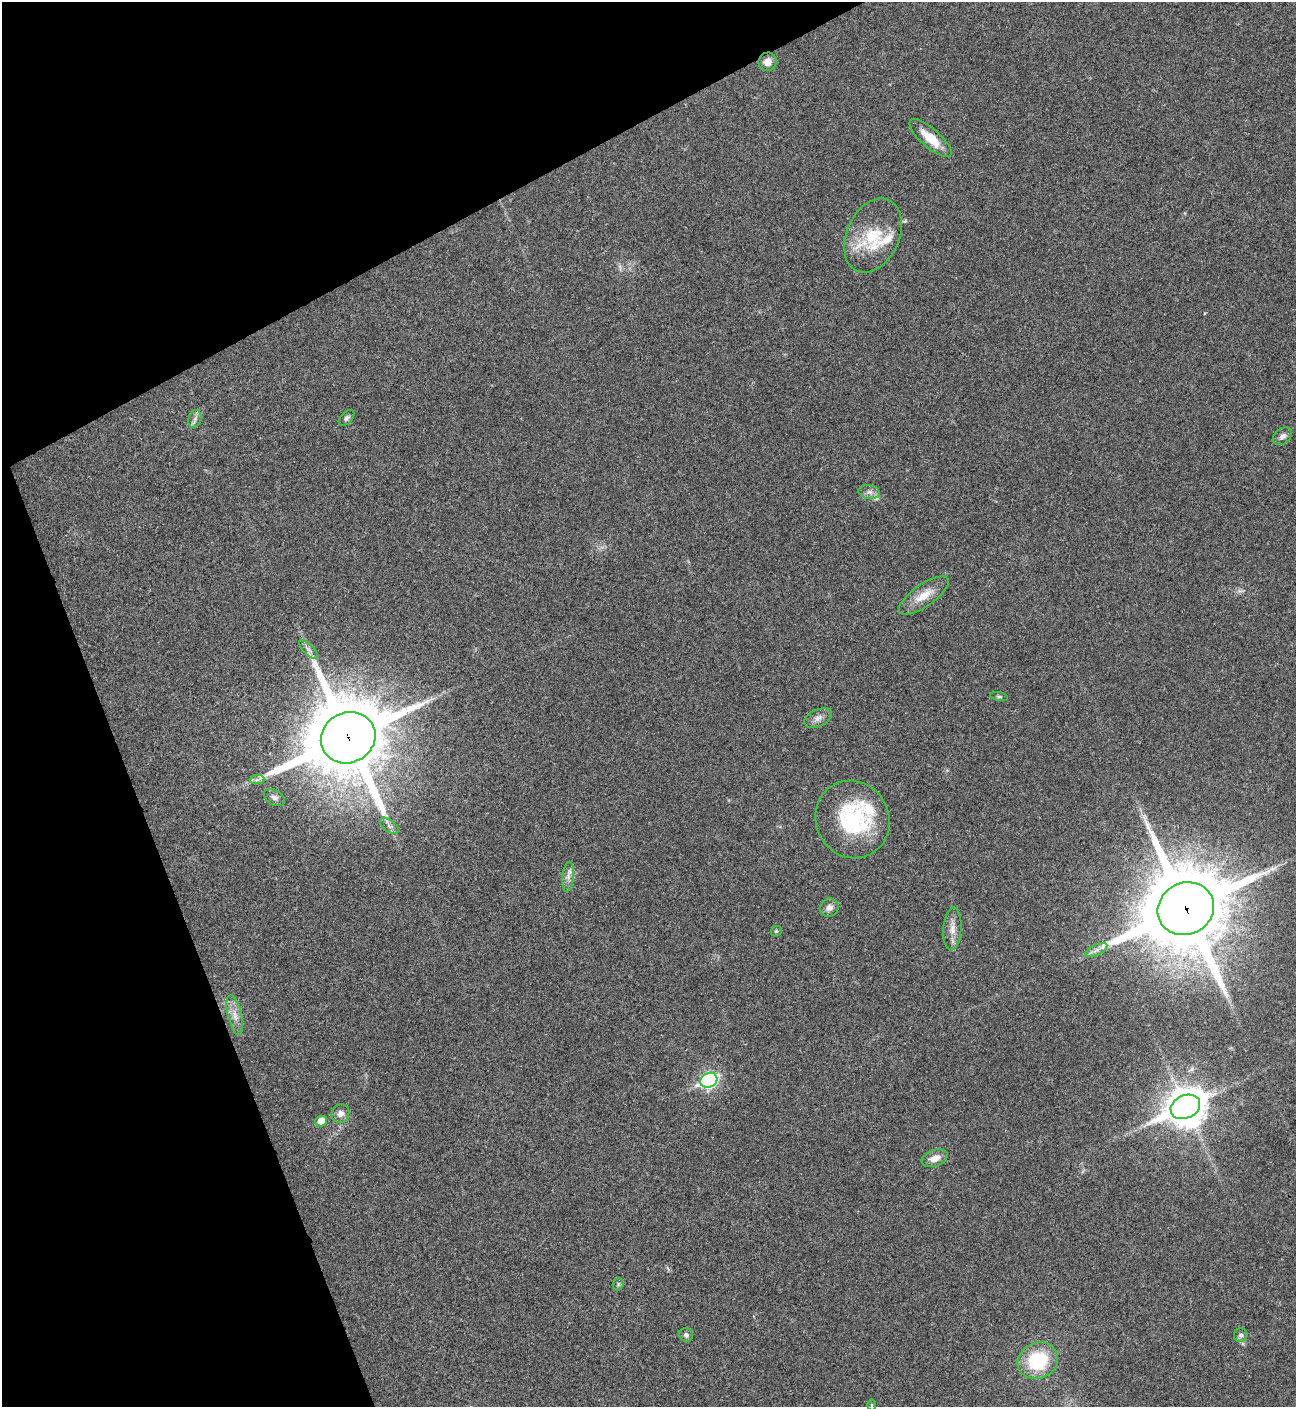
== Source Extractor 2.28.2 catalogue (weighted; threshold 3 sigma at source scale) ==
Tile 5 of 4 x 4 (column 1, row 2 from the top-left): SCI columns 288-1581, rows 2815-4219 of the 5620 x 5631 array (HDU 1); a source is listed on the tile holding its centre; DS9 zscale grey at full resolution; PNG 1298 x 1409 px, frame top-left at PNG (2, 2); each listed source drawn as its Kron ellipse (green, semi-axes under 4 px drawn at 4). Shown black and unused: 21% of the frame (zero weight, under 3 of 4 exposures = <1% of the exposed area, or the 3 px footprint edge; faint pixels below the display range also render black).
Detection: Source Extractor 2.28.2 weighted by HDU 2 'WHT'; one run over the whole footprint, this tile lists its part. Background 0.0207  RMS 0.004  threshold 0.018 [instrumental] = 3 sigma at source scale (4.5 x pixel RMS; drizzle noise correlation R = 1.50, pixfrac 1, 0.05/0.05 arcsec/px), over >= 5 px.
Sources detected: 37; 4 inside a brighter listed object's ellipse — not listed separately; the other 33 listed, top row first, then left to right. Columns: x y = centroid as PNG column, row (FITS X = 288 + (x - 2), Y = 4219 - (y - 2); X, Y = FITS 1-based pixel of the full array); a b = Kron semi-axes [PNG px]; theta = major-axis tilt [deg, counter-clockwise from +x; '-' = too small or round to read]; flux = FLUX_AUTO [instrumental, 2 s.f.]
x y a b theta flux
768 62 9 9 - 3.5
930 138 27 9 -42 8.9
873 235 39 26 65 20
346 418 9 5 45 1
195 419 9 6 71 1.5
1282 436 10 7 39 1.8
869 492 11 6 -9 1.8
924 595 29 11 35 7.1
308 649 12 5 -45 1.4
999 696 9 4 -11 0.68
818 718 15 8 24 2.5
348 738 28 25 28 4300
257 780 7 4 1 1
274 798 11 7 -31 1.9
852 819 39 36 -63 37
389 826 11 5 -38 1.3
568 877 15 6 84 2.3
829 908 9 8 - 2.1
1186 909 29 26 27 5000
952 929 21 9 86 4
776 931 6 5 - 0.53
1096 950 12 5 26 1.7
235 1015 20 7 -77 3.7
709 1080 9 7 28 94
1185 1107 15 11 25 960
340 1113 9 8 - 2.1
321 1121 5 5 - 6.7
935 1158 13 8 20 3.5
618 1284 6 5 - 0.65
686 1335 7 6 - 1.1
1241 1335 7 7 - 1.1
1038 1361 21 18 22 25
872 1405 5 3 - 0.43
Overlapping masked pixels (flux is a lower limit): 2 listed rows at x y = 348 738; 1186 909